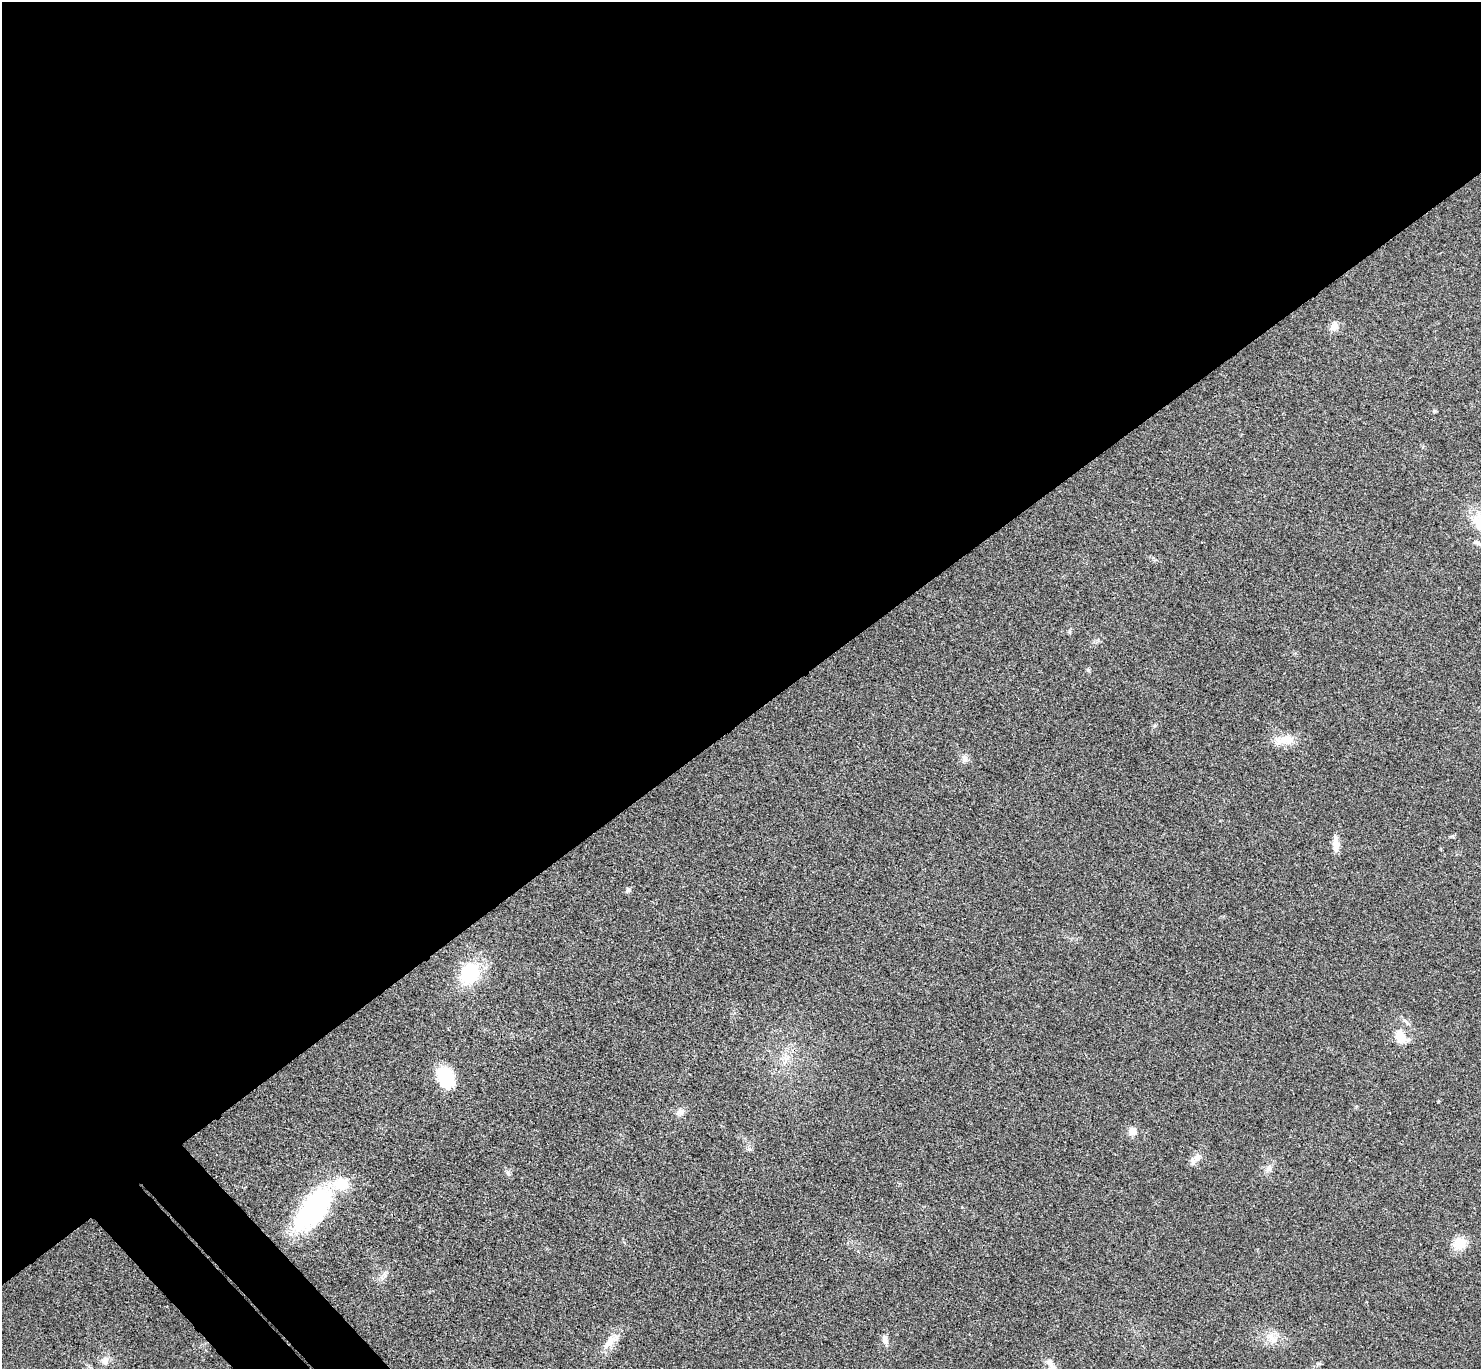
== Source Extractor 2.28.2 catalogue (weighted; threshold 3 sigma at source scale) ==
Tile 2 of 4 x 4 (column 2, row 1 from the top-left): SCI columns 1526-3004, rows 4299-5665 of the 6010 x 6001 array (HDU 1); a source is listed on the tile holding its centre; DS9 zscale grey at full resolution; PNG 1483 x 1371 px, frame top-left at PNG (2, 2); no overlay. Shown black and unused: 54% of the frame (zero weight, under 3 of 4 exposures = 6% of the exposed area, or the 3 px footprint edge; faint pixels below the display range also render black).
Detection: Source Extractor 2.28.2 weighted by HDU 2 'WHT'; one run over the whole footprint, this tile lists its part. Background 0.0268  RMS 0.0047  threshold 0.0213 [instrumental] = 3 sigma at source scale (4.5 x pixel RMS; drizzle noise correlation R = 1.50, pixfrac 1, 0.05/0.05 arcsec/px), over >= 5 px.
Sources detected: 26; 1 inside a brighter listed object's ellipse — not listed separately; the other 25 listed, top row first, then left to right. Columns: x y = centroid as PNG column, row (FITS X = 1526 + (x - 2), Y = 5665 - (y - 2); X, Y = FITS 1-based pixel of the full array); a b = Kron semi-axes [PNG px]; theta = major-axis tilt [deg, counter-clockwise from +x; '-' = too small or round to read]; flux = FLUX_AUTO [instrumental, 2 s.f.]
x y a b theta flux
1334 326 13 10 70 3.4
1434 411 6 4 0 0.6
1477 542 14 6 -24 1.7
1069 631 6 4 -72 0.68
1088 670 5 4 - 0.86
1283 740 31 12 7 8
964 758 11 8 -66 2.4
1336 845 21 7 -87 4.5
628 890 6 5 - 1.5
470 974 19 14 59 34
1401 1037 15 11 -48 8.7
786 1059 10 7 11 2.9
445 1077 19 13 -71 28
680 1112 12 9 39 2.7
1132 1131 9 9 - 3.9
1197 1157 15 9 49 3.5
1268 1168 11 8 71 2.5
508 1173 11 5 -64 1.2
313 1209 59 25 52 67
1460 1243 12 11 - 11
1272 1338 21 9 -44 5.5
885 1340 13 7 -73 2.6
611 1341 30 12 44 7.2
105 1361 10 10 - 3.2
1051 1364 22 8 -58 3.7
Isophote crosses this tile's border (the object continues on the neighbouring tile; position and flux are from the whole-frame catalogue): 1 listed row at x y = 1051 1364
Unlisted compact peaks at least as high as the median listed source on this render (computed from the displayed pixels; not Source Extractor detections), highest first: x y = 749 1149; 1155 726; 385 1275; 1452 836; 1438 1101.